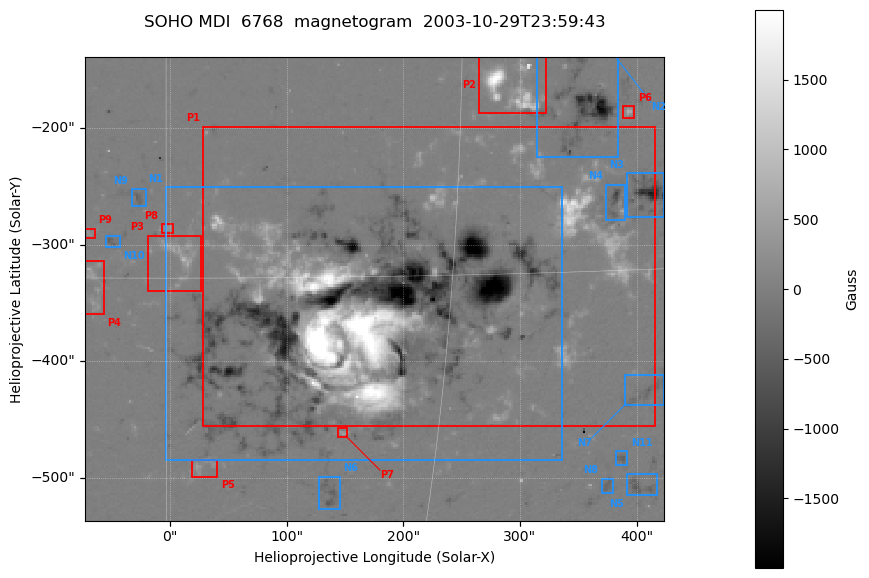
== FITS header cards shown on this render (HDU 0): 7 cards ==
TELESCOP= 'SOHO    '
DETECTOR= 'MDI     '
WAVELNTH=                 6768
DATE-OBS= '2003-10-29T23:59:43'
CTYPE1  = 'HPLN-TAN'
CTYPE2  = 'HPLT-TAN'
BUNIT   = 'Gauss   '

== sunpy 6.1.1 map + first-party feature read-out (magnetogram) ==
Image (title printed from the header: SOHO MDI  6768  magnetogram  2003-10-29T23:59:43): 250 x 200 px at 1.98 arcsec/px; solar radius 976 arcsec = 492 px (partial field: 6.6% of the solar disc is inside the frame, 100% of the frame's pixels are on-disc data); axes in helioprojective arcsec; data unit Gauss (BUNIT, on the colour bar)
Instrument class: MAGNETOGRAM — CONTENT/DPC_OBSR says magnetogram
Display: grey scale clipped to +-1998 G (the 99.5th percentile of |B| on disc); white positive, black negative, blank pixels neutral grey
Flux patches: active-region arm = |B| over 5 px >= 100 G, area >= 9 px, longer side >= 3 px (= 6 arcsec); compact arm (3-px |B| >= 300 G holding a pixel >= 400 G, >= 4 px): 34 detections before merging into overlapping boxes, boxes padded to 3 px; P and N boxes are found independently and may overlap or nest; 9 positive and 12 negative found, the strongest 9 + 11 listed = drawn (cap 20) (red P1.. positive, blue N1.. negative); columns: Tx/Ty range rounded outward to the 5 arcsec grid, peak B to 10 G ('>+1998(sat)' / '<-1998(sat)' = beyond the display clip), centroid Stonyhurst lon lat
Positive patches:
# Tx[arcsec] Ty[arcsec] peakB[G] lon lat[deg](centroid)
P1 25..415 -455..-200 >+1998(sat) +12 -16
P2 265..325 -190..-140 >+1998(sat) +18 -5
P3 -20..30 -340..-290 +1000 +1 -14
P4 -75..-55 -360..-315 +710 -4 -15
P5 15..40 -500..-485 +500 +2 -25
P6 385..400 -195..-180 +710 +24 -7
P7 140..155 -465..-455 +520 +10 -24
P8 -10..5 -290..-280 +320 +0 -12
P9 -75..-65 -295..-285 +310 -4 -13
Negative patches:
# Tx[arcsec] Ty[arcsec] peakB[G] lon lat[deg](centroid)
N1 -5..340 -485..-250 <-1998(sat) +11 -17
N2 315..385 -225..-140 -1890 +22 -7
N3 390..425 -280..-235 -1580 +25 -11
N4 375..390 -280..-245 -990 +24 -11
N5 390..420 -515..-495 -570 +28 -27
N6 125..145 -530..-495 -570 +9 -27
N7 390..425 -440..-410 -520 +27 -22
N8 370..380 -515..-500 -340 +26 -27
N9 -35..-20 -270..-250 -450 -1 -11
N10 -55..-40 -305..-290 -440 -3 -13
N11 380..395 -490..-475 -430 +26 -25
Bipolar pairs (each listed P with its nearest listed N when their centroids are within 0.25 R_sun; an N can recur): P1-N1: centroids ~25 arcsec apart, P1 is north-west of N1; P2-N2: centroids ~75 arcsec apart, P2 is east of N2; P3-N10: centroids ~50 arcsec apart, P3 is west of N10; P4-N10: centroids ~50 arcsec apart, P4 is south of N10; P5-N6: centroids ~125 arcsec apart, P5 is east of N6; P6-N2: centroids ~50 arcsec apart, P6 is west of N2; P7-N6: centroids ~50 arcsec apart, P7 is north of N6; P8-N9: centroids ~25 arcsec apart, P8 is south-west of N9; P9-N10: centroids ~25 arcsec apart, P9 is east of N10